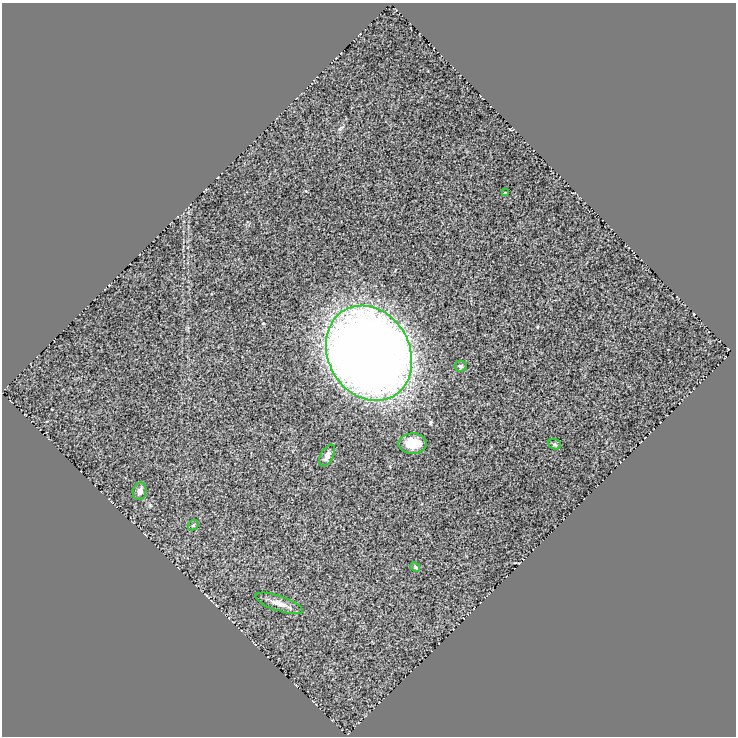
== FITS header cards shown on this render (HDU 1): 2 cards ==
NAXIS1  =                  734
NAXIS2  =                  734

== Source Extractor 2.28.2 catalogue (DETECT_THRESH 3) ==
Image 734 x 734 px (HDU 1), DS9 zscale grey, 1 PNG px = 1 image px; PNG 738 x 738 px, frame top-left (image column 1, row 734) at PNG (2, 3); each listed source drawn as its Kron ellipse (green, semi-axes under 4 px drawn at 4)
Background 3.91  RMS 0.21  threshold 0.635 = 3 sigma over >= 5 px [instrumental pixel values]
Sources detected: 10; all 10 listed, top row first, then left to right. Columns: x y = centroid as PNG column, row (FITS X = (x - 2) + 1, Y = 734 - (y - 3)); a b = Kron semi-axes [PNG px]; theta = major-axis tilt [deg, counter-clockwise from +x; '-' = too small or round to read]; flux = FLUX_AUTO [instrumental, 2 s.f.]
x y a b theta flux
505 193 3 3 - 26
369 353 49 41 -61 20000
460 366 6 5 - 25
413 444 14 10 1 250
555 444 6 5 - 23
327 455 12 6 62 70
140 491 9 7 78 62
193 525 6 4 47 18
415 567 5 4 - 15
279 603 25 7 -19 130